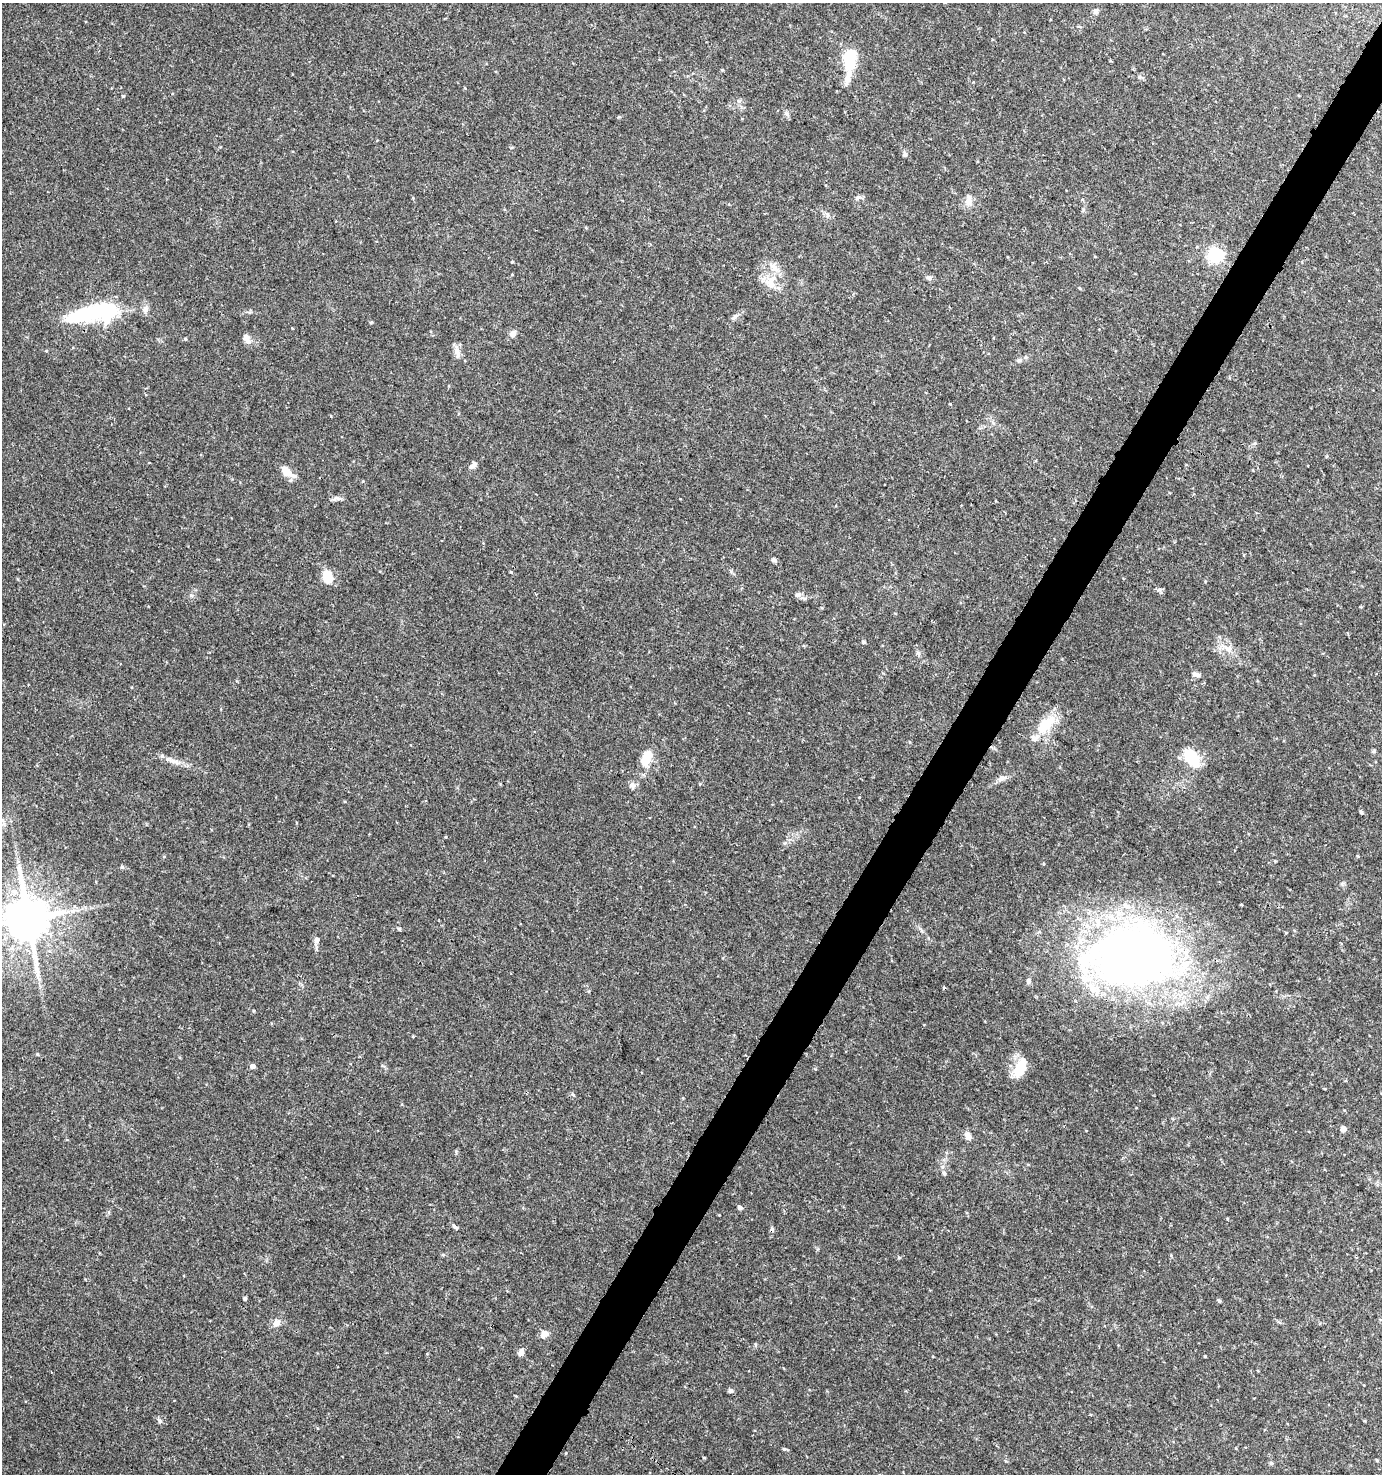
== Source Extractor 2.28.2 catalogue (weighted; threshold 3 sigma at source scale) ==
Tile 10 of 4 x 4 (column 2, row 3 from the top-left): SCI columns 1572-2951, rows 1484-2955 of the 5968 x 5903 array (HDU 1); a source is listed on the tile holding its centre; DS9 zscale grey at full resolution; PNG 1384 x 1476 px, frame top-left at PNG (2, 3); no overlay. Shown black and unused: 4% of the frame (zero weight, under 3 of 4 exposures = <1% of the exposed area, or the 3 px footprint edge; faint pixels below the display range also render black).
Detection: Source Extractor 2.28.2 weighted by HDU 2 'WHT'; one run over the whole footprint, this tile lists its part. Background 0.0464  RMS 0.0043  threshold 0.0191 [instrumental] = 3 sigma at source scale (4.5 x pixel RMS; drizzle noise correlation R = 1.50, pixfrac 1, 0.0396/0.0396 arcsec/px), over >= 5 px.
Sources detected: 76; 1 inside a brighter object's white glare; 2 cosmic-ray / hot-pixel residue — not listed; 6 inside a brighter listed object's ellipse — not listed separately; the other 67 listed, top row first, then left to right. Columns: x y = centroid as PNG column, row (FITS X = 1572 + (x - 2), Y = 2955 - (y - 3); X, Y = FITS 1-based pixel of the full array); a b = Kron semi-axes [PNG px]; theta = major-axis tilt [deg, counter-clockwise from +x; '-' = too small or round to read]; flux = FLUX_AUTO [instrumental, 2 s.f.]
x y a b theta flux
1095 11 8 7 - 1.2
850 58 19 10 81 21
465 88 4 3 - 0.3
123 96 4 4 - 0.45
786 114 8 6 -1 1
905 154 7 5 -76 0.92
858 197 8 6 21 1.1
969 200 16 8 78 3.1
827 214 7 5 -68 1.1
1215 255 6 6 - 87
512 262 4 3 - 0.36
773 267 15 8 -47 3.4
929 278 7 6 - 1.2
770 284 16 11 -53 5.3
94 313 58 18 9 45
371 322 5 4 - 0.41
513 334 9 8 - 1.9
246 338 12 7 -58 2.4
185 339 5 3 - 0.39
457 352 16 7 -72 2.6
1019 360 7 5 22 0.98
950 404 3 2 - 0.27
473 465 12 6 44 1.7
287 472 17 9 -41 4.6
337 498 11 5 -17 1.3
773 559 6 6 - 0.83
511 572 5 3 - 0.35
327 577 14 10 -78 7.8
191 595 5 5 - 0.79
798 595 10 5 11 1.3
863 642 5 4 - 0.75
1228 649 13 9 -31 3.8
1196 674 11 5 -17 1.5
1045 725 28 13 47 12
646 758 22 12 73 7.1
1192 758 23 14 -52 12
174 761 12 4 -5 1.8
1002 778 13 6 28 1.8
633 786 10 7 -78 1.6
1361 812 5 4 - 0.61
122 867 6 4 -45 0.59
28 919 12 11 - 1800
399 929 4 4 - 0.63
316 940 9 7 79 1.4
1130 957 98 62 8 300
1028 981 7 6 - 1.1
37 1054 4 4 - 0.42
252 1066 5 4 - 1.9
1019 1071 17 15 44 7.4
573 1095 5 4 - 0.55
1343 1129 5 5 - 2.8
968 1136 11 7 -54 1.9
944 1173 6 4 -48 0.72
740 1207 5 4 - 1.4
455 1227 9 4 -33 0.86
899 1258 6 4 -1 0.47
245 1298 4 4 - 0.73
1219 1301 5 4 - 0.68
277 1323 10 8 37 2.5
544 1334 9 9 - 2.5
521 1352 10 6 65 1.5
1205 1356 3 3 - 0.38
730 1391 5 5 - 1.2
160 1421 6 5 - 0.78
785 1449 8 3 0 0.54
1377 1460 5 3 - 0.44
1271 1463 6 4 -89 0.55
Isophote crosses this tile's border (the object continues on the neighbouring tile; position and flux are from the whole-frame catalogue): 1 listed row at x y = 28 919
Unlisted compact peaks at least as high as the median listed source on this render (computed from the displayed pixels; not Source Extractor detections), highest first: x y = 704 1458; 1159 590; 735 316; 719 1215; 815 1069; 254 1011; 331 416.